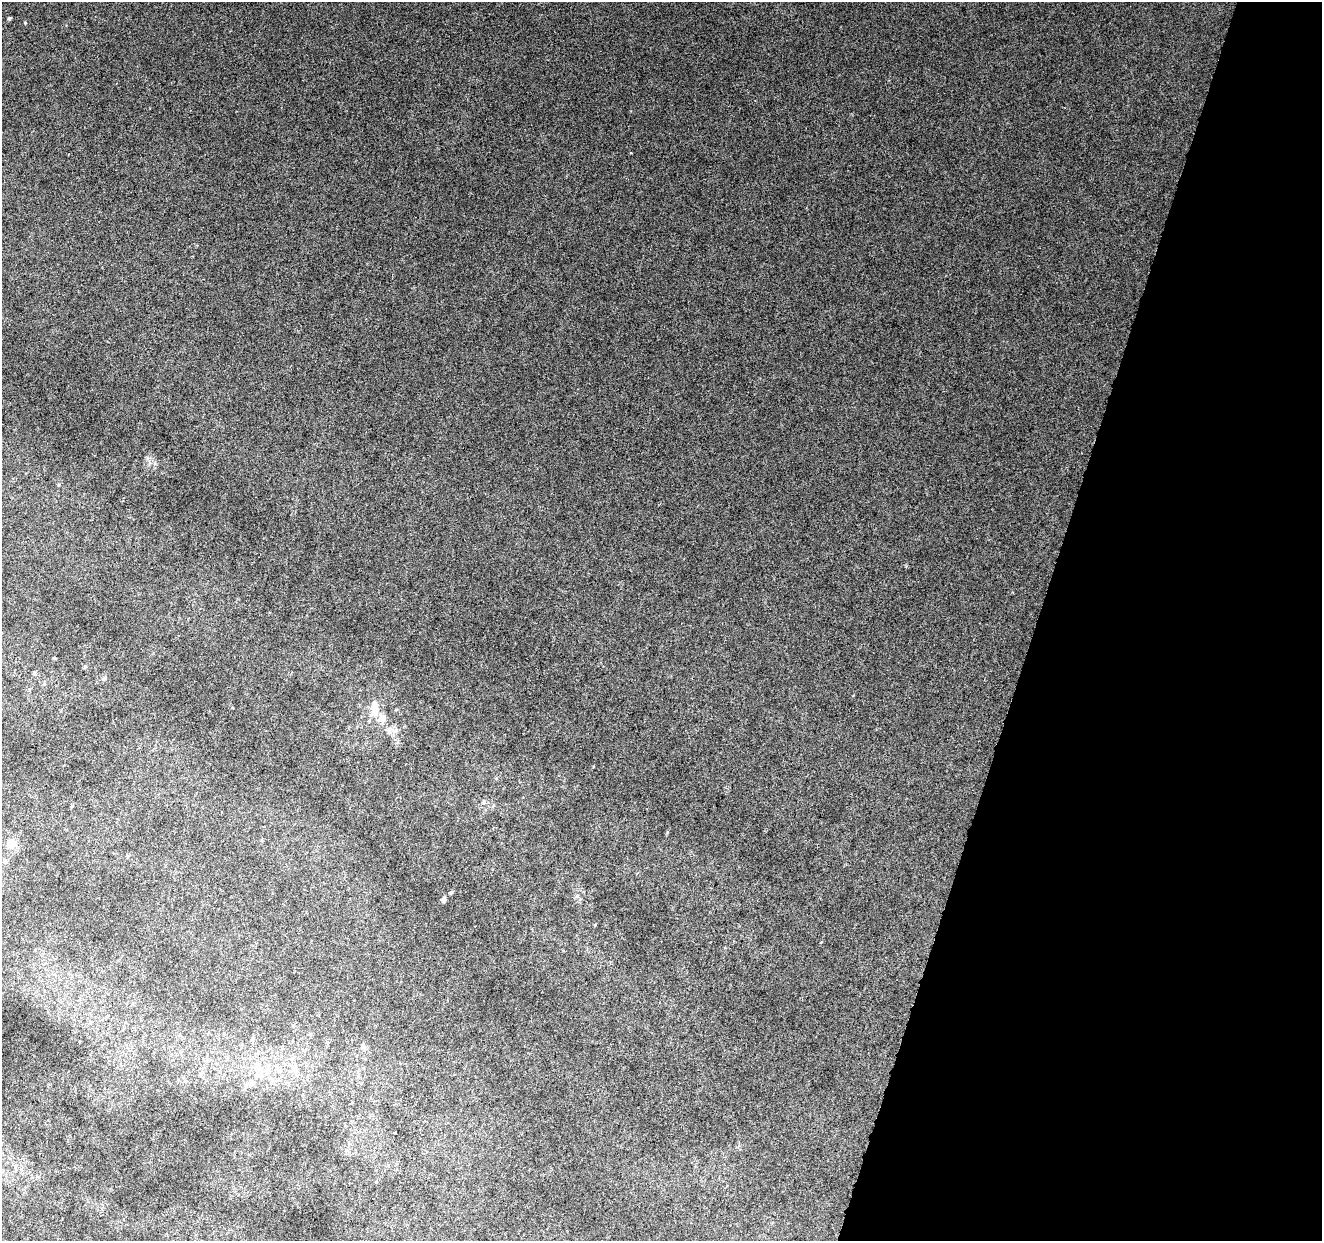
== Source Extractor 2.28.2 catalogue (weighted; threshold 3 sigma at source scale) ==
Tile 8 of 4 x 4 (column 4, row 2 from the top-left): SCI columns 3961-5280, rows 2696-3934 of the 5286 x 5453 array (HDU 1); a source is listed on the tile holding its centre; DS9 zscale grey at full resolution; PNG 1324 x 1243 px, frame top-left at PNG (2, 2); no overlay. Shown black and unused: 22% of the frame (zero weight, under 4 of 8 exposures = <1% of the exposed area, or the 3 px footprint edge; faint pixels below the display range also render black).
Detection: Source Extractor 2.28.2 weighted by HDU 2 'WHT'; one run over the whole footprint, this tile lists its part. Background 0.002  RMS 0.0013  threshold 0.00551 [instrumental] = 3 sigma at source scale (4.09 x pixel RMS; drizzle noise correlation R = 1.36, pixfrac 0.8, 0.0396/0.0396 arcsec/px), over >= 5 px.
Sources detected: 26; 5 inside a brighter listed object's ellipse — not listed separately; the other 21 listed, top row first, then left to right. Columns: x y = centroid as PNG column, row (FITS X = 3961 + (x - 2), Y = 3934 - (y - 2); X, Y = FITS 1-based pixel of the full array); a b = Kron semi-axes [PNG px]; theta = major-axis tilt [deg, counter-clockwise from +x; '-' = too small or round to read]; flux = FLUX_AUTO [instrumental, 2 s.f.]
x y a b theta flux
9 18 4 4 - 0.17
25 22 4 4 - 0.11
59 485 4 4 - 0.14
54 658 3 3 - 0.14
85 667 5 5 - 0.16
34 673 5 5 - 0.18
104 679 7 4 20 0.21
376 710 20 10 71 1.6
390 730 11 7 38 0.6
484 802 7 6 - 0.32
72 806 4 4 - 0.13
11 843 8 7 - 1.5
5 861 6 5 - 0.24
451 892 5 4 - 0.21
577 896 6 4 1 0.19
443 900 5 4 - 0.5
252 1039 6 5 - 0.23
363 1046 9 6 -56 0.38
257 1066 13 11 75 1.7
294 1068 11 8 67 0.87
251 1083 11 8 36 0.74
Unlisted compact peaks at least as high as the median listed source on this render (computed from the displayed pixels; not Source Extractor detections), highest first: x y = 667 832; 821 942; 593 766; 147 458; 155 464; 853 695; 232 708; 66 25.